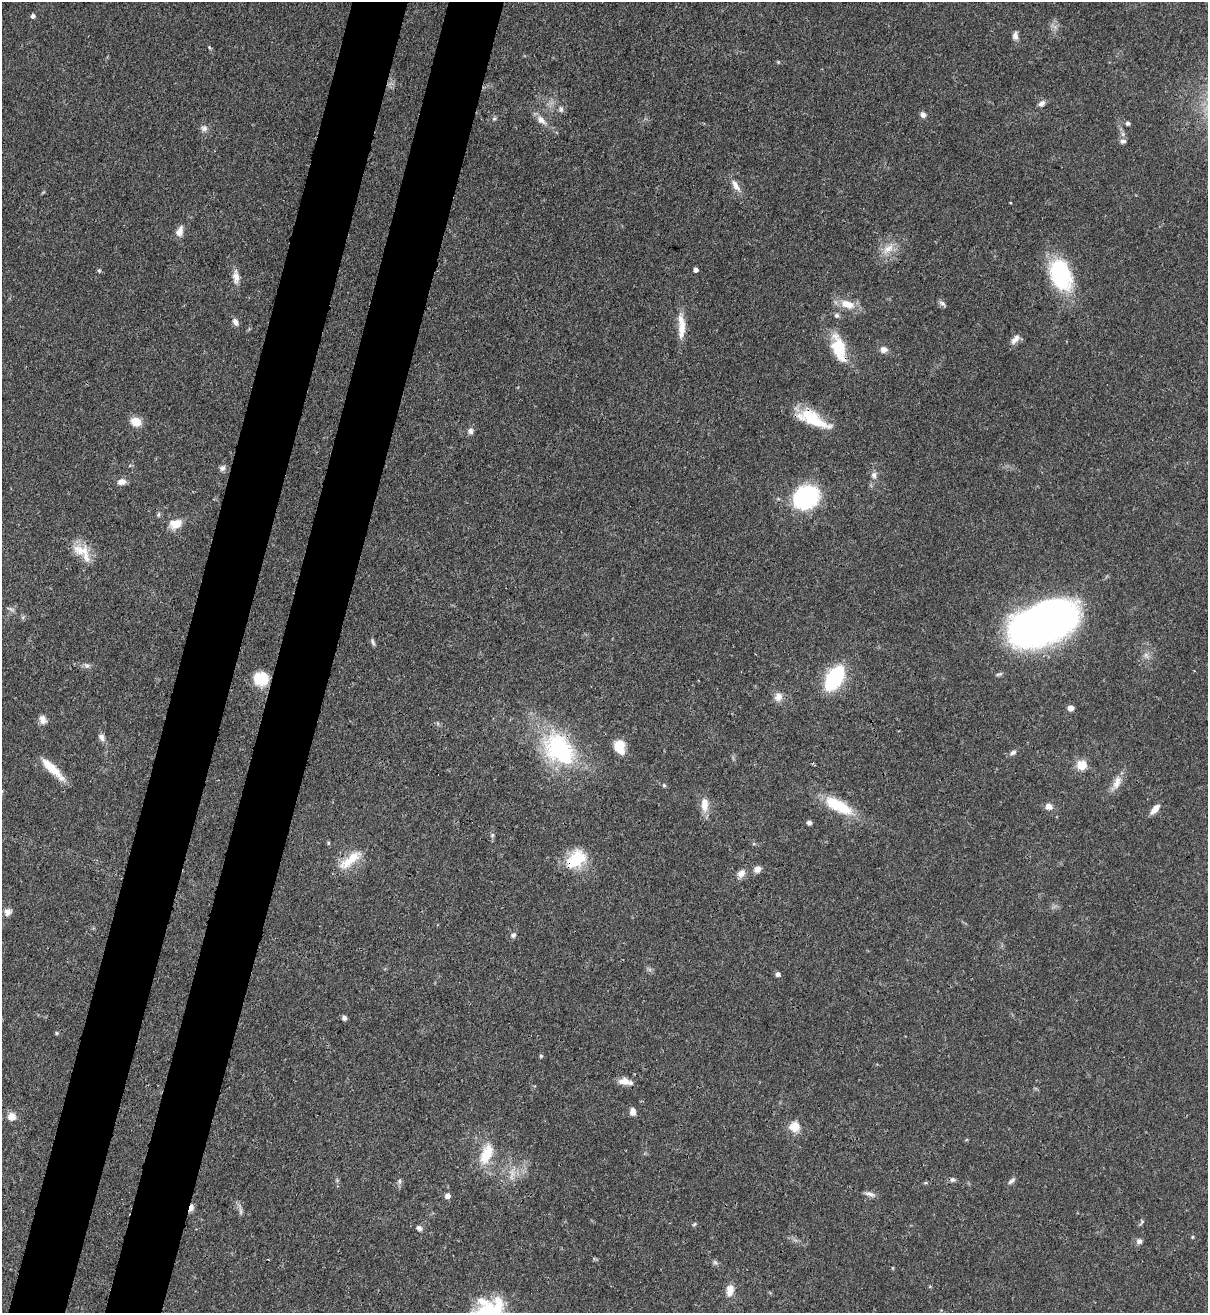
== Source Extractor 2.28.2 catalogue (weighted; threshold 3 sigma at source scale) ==
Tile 7 of 4 x 4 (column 3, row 2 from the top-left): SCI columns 2629-3834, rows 2652-3962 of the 5381 x 5304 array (HDU 1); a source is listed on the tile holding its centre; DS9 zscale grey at full resolution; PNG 1210 x 1315 px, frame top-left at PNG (2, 2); no overlay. Shown black and unused: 9% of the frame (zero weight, under 3 of 4 exposures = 7% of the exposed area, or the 3 px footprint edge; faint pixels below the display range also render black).
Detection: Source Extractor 2.28.2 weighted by HDU 2 'WHT'; one run over the whole footprint, this tile lists its part. Background 0.0871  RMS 0.004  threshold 0.0179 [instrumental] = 3 sigma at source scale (4.5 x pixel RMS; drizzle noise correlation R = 1.50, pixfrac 1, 0.05/0.05 arcsec/px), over >= 5 px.
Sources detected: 95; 1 inside a brighter listed object's ellipse — not listed separately; the other 94 listed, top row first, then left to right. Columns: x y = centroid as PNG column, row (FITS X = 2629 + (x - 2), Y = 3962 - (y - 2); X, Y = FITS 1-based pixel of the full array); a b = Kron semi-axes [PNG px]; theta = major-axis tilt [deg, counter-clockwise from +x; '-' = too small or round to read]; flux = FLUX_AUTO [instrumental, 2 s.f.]
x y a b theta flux
33 16 5 4 - 1.4
1015 36 10 7 84 1.9
209 47 6 4 -59 0.55
778 62 4 4 - 0.4
1041 104 10 7 32 1.6
561 109 7 6 - 1
923 114 7 6 - 1.8
494 119 6 5 - 0.68
541 120 16 8 -45 3.2
1128 123 5 5 - 0.97
204 128 9 9 - 1.7
1123 141 9 6 13 1.2
736 186 18 7 -56 3.3
1010 202 3 2 - 0.36
180 231 14 8 76 3.1
888 249 18 10 38 5.2
696 270 4 4 - 1.7
99 271 6 5 - 0.54
1061 275 37 23 -67 35
236 277 18 8 -86 3.3
942 303 10 6 -37 1.2
847 304 21 11 -17 6.4
837 315 7 6 - 0.91
235 322 9 7 -64 1.8
681 327 33 9 -89 7.4
1015 339 15 7 49 2.6
839 348 29 13 -74 17
884 349 9 8 - 2.3
813 419 37 13 -25 17
136 422 12 10 -25 5.5
470 431 8 8 - 1.5
222 468 9 8 - 1.4
874 475 9 7 -87 1.8
122 482 10 7 2 2.7
806 497 20 17 38 59
158 514 8 4 89 0.74
176 524 8 6 17 10
80 550 21 16 -24 7.6
11 609 11 4 -26 0.9
1043 623 62 33 23 240
373 642 11 4 -66 0.94
1146 655 9 7 -73 1.7
87 665 9 4 -8 1.1
261 678 15 14 - 11
834 678 22 12 59 42
778 697 12 10 62 3
1071 708 6 6 - 2.4
43 719 11 8 -67 2.4
102 737 11 7 -51 1.9
620 747 16 11 -75 7.4
558 749 31 23 -44 56
1013 752 9 6 32 1.4
1082 765 5 5 - 18
52 769 32 8 -44 8.9
1116 783 26 9 63 4.5
664 785 6 5 - 0.62
705 805 19 10 -86 5
838 805 31 11 -27 20
1049 806 9 8 - 2.5
1155 809 14 6 48 3
809 823 6 5 - 1.2
492 835 6 5 - 0.72
328 843 6 4 -90 0.49
576 859 27 17 41 15
350 860 37 11 39 9.3
757 869 9 8 - 2.2
741 874 11 8 49 2.7
8 912 10 9 - 2.1
513 935 8 7 - 1.2
778 974 5 4 - 1.6
344 1018 6 5 - 1.2
57 1033 5 4 - 0.5
541 1056 4 4 - 0.65
625 1081 16 7 -10 3.9
633 1112 8 6 -88 2.5
11 1116 10 9 - 3.3
794 1126 9 9 - 7.2
486 1154 29 15 69 12
512 1173 15 8 -90 3.7
952 1180 7 6 - 0.97
399 1181 6 4 90 0.83
1011 1181 12 5 40 1.3
869 1194 15 5 -13 1.7
448 1196 6 6 - 1.8
191 1208 10 6 77 1.7
241 1211 12 5 -86 1.3
1141 1222 10 4 58 0.75
694 1224 6 4 44 0.57
419 1228 8 6 -23 1.4
1192 1237 5 3 - 0.4
1139 1241 8 7 - 1.4
715 1262 8 5 -30 0.93
730 1290 13 8 82 4.6
499 1302 21 11 -71 7.1
Overlapping masked pixels (flux is a lower limit): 6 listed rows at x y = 839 348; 813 419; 558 749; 52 769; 576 859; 191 1208